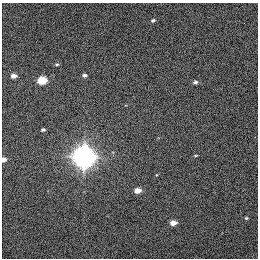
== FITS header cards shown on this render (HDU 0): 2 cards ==
NAXIS1  =                  256 / length of data axis 1
NAXIS2  =                  256 / length of data axis 2

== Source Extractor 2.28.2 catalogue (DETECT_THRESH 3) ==
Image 256 x 256 px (HDU 0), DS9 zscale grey, 1 PNG px = 1 image px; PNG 260 x 260 px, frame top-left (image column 1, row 256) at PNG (2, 3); no overlay
Background 365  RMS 1.7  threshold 5.14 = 3 sigma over >= 5 px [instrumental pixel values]
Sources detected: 13; all 13 listed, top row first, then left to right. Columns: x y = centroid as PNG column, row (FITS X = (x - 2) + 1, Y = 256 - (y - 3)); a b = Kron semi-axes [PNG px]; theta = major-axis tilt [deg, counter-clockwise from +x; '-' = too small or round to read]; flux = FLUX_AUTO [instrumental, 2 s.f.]
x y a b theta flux
153 20 4 3 - 160
57 64 5 4 - 160
84 75 5 4 - 290
13 76 6 5 - 700
42 80 6 5 - 4300
195 82 5 4 - 220
43 130 6 5 - 250
196 155 4 2 - 97
84 157 8 7 - 160000
3 160 6 5 - 590
137 191 5 4 - 1100
246 218 2 2 - 94
173 223 5 4 - 930
At the frame edge (FLAGS 8, measured only in part): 1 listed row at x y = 3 160